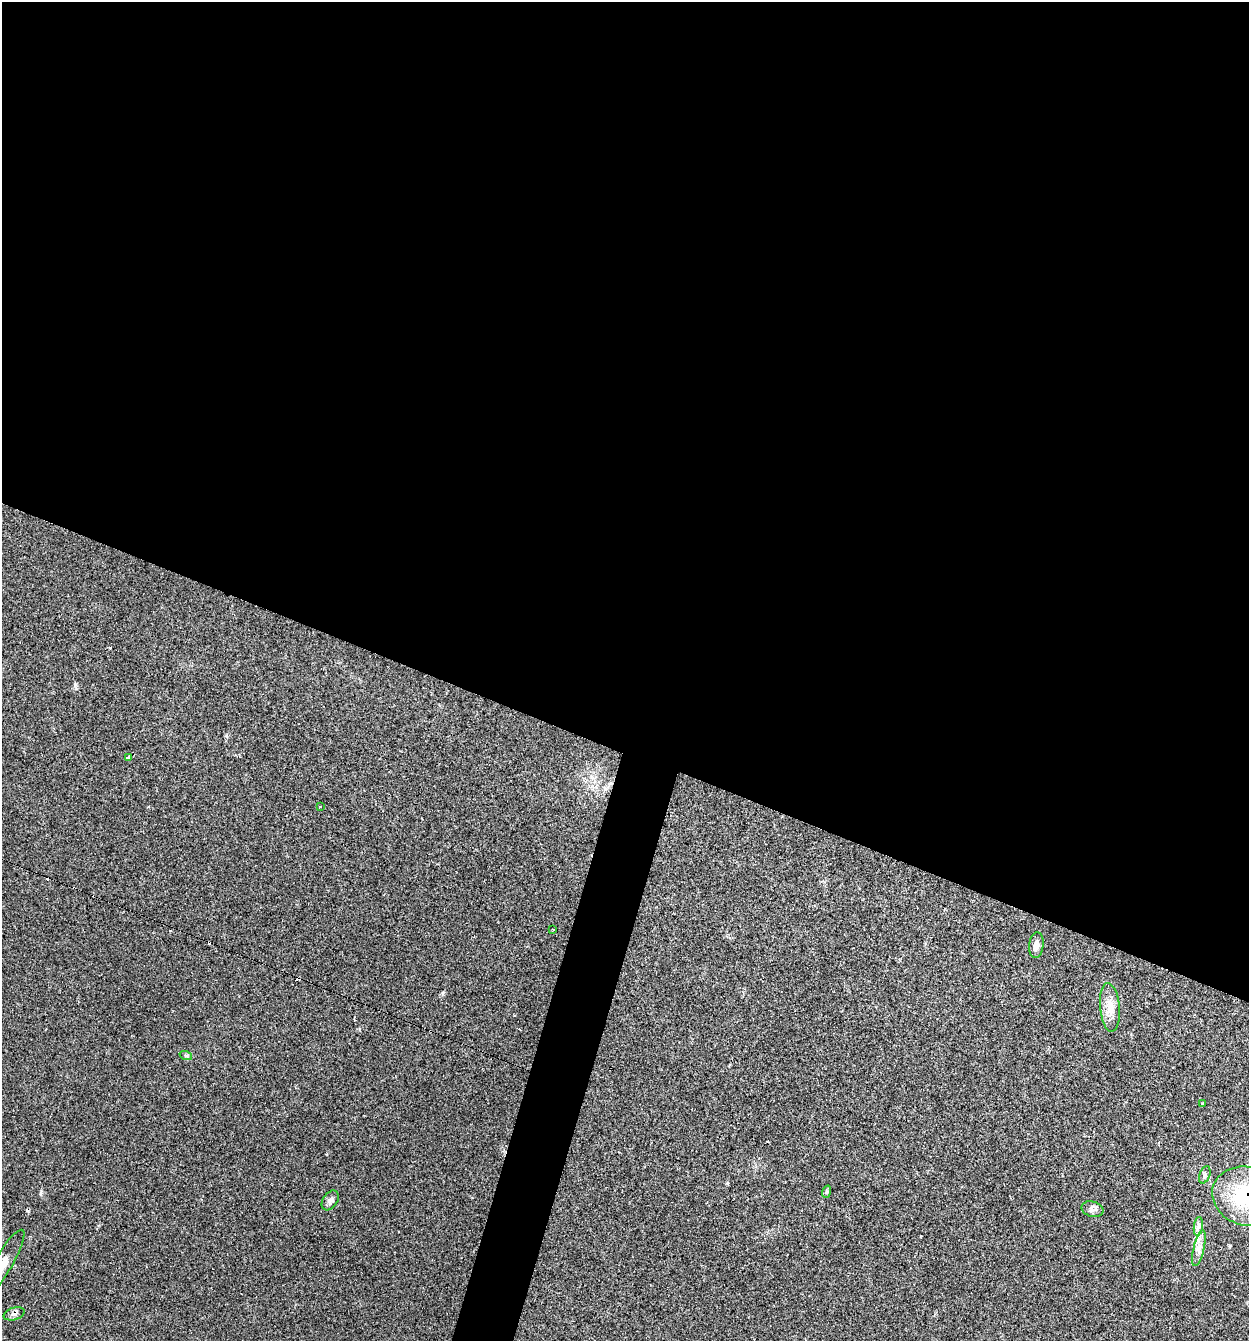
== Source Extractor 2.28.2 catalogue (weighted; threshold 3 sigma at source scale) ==
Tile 3 of 4 x 4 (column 3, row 1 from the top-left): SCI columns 2624-3870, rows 4023-5361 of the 5375 x 5361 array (HDU 1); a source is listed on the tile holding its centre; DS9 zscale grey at full resolution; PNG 1251 x 1343 px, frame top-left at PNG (2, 2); each listed source drawn as its Kron ellipse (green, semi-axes under 4 px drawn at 4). Shown black and unused: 58% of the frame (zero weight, under 2 of 3 exposures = <1% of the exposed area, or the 3 px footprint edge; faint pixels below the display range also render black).
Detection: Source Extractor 2.28.2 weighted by HDU 2 'WHT'; one run over the whole footprint, this tile lists its part. Background 0.0712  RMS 0.0074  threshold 0.0332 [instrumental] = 3 sigma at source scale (4.5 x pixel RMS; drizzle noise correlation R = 1.50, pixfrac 1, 0.05/0.05 arcsec/px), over >= 5 px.
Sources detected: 20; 4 cosmic-ray / hot-pixel residue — neither listed nor drawn; the other 16 listed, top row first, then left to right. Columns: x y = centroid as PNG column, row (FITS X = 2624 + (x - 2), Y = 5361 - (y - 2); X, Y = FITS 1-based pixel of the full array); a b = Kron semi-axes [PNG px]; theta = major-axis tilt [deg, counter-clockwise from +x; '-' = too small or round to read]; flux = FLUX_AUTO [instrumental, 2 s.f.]
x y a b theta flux
129 758 4 3 - 4.1
320 807 3 3 - 0.89
553 929 3 2 - 0.62
1036 945 13 7 83 4.3
1110 1007 24 10 -85 9.3
186 1056 6 4 -20 1
1203 1103 3 3 - 5.8
1205 1175 9 5 70 1.8
826 1192 6 4 70 1.1
1247 1196 35 29 -14 70
330 1200 11 7 55 2.7
1092 1209 11 7 -17 3.1
1198 1226 9 4 82 2.3
1199 1248 18 5 77 5
3 1263 38 9 59 13
14 1314 11 6 17 2.7
Overlapping masked pixels (flux is a lower limit): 2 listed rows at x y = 1247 1196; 14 1314
Isophote crosses this tile's border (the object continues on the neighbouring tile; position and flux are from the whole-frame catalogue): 2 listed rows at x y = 1247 1196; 3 1263
Unlisted compact peaks at least as high as the median listed source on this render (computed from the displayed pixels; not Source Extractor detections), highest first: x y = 75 684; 41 1192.